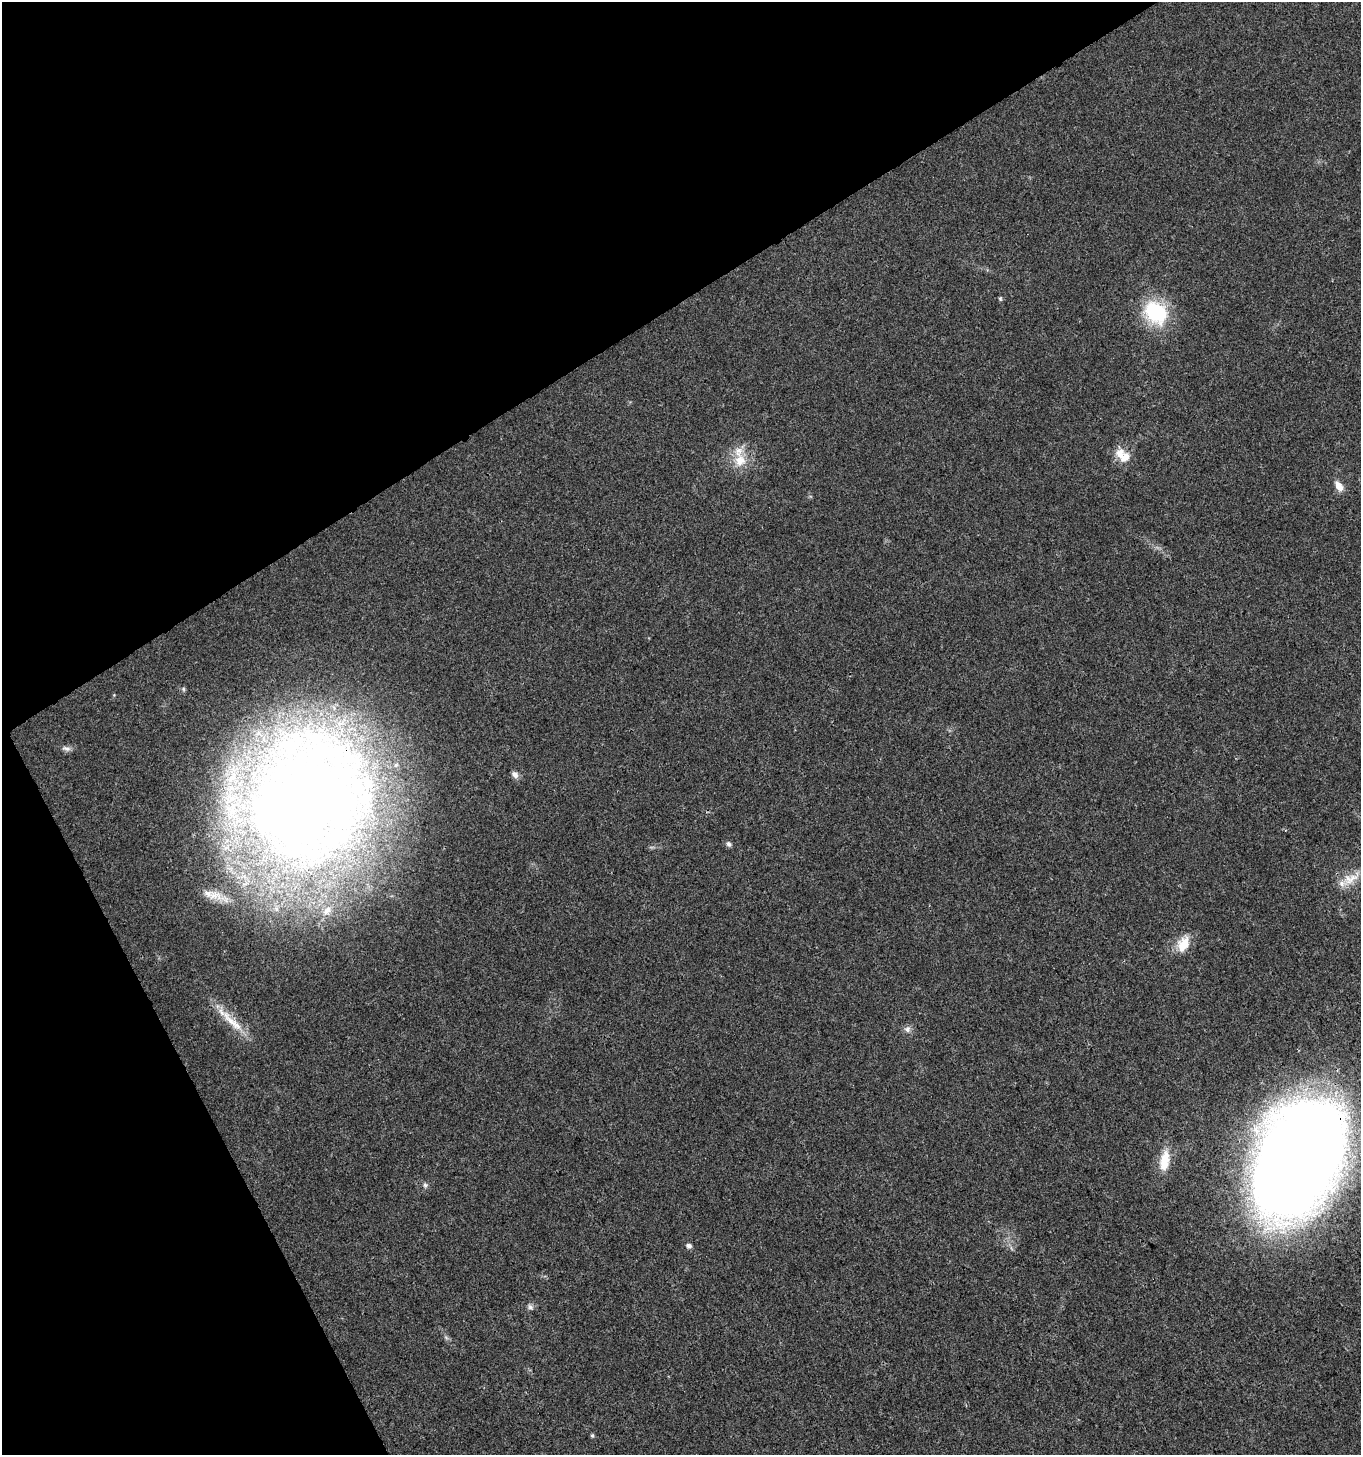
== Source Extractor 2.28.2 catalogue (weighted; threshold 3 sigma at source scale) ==
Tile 5 of 4 x 4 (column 1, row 2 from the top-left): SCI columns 173-1531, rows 2914-4366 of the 5721 x 5829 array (HDU 1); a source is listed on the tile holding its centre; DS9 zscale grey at full resolution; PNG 1363 x 1457 px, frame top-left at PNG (2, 2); no overlay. Shown black and unused: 29% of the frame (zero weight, under 3 of 4 exposures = <1% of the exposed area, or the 3 px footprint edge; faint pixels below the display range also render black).
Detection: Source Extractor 2.28.2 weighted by HDU 2 'WHT'; one run over the whole footprint, this tile lists its part. Background 0.0181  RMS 0.0028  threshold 0.0127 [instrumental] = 3 sigma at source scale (4.5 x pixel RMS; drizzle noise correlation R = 1.50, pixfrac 1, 0.0396/0.0396 arcsec/px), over >= 5 px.
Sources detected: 24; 4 inside a brighter listed object's ellipse — not listed separately; the other 20 listed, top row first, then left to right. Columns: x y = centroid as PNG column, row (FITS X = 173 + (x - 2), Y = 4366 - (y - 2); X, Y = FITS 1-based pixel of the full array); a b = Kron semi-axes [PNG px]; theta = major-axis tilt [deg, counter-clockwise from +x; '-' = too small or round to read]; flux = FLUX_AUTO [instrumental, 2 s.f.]
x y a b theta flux
1000 299 6 4 -70 0.39
1156 312 28 22 -42 20
1125 457 15 11 48 3.3
740 460 18 16 77 5.7
1339 486 13 7 -59 2.4
183 689 6 5 - 0.49
66 748 12 6 -10 1.2
515 774 9 7 -53 1.4
311 798 166 113 49 380
729 844 8 6 -20 0.73
1351 878 30 13 32 5
1183 944 21 13 62 5.5
232 1021 48 10 -45 7
907 1029 9 8 - 1.3
1299 1159 100 63 62 520
1164 1161 28 12 81 6
425 1185 7 6 - 0.71
689 1246 8 5 -11 0.84
530 1307 9 6 -45 0.85
592 1435 6 4 90 0.42
Overlapping masked pixels (flux is a lower limit): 2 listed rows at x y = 311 798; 1299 1159